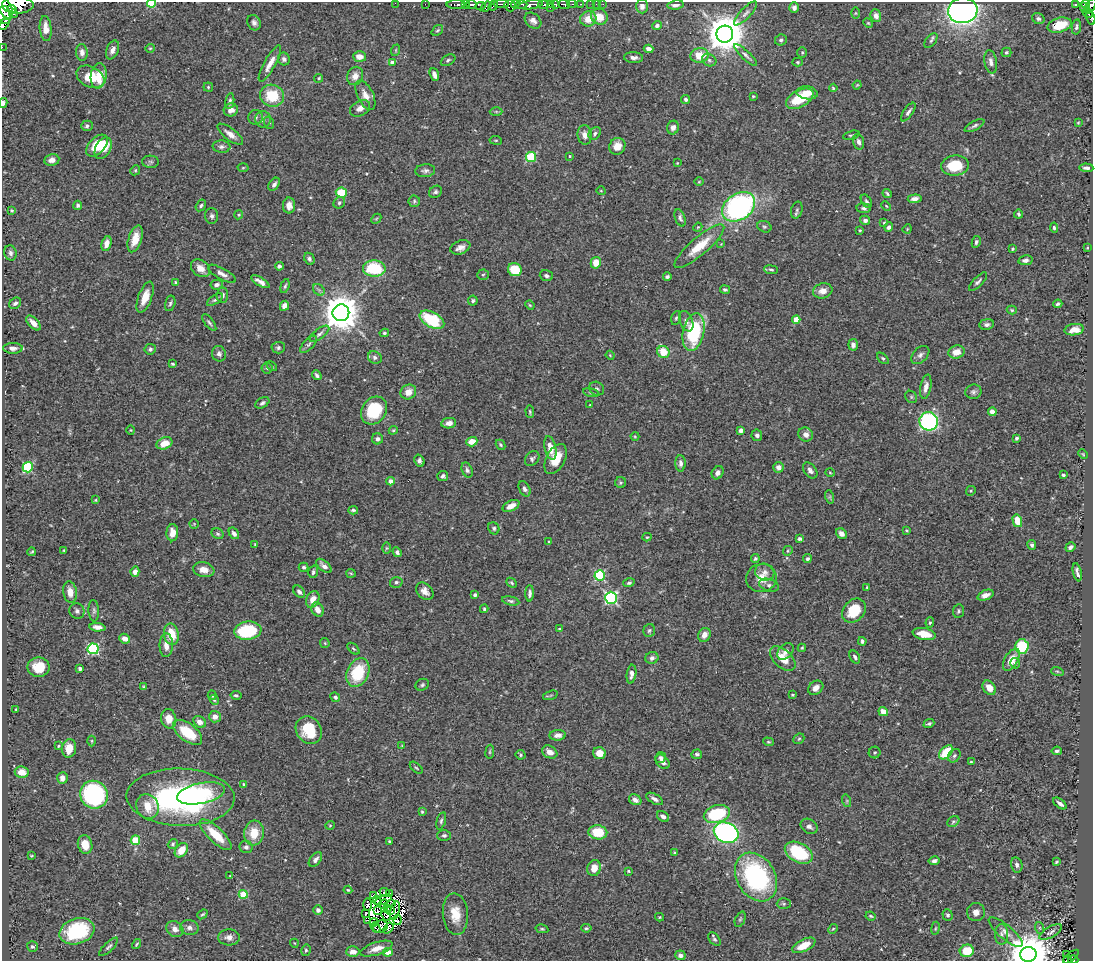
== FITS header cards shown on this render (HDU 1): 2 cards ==
NAXIS1  =                 1091
NAXIS2  =                  959

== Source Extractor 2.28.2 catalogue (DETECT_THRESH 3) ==
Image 1091 x 959 px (HDU 1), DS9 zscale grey, 1 PNG px = 1 image px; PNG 1095 x 963 px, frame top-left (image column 1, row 959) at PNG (2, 2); each listed source drawn as its Kron ellipse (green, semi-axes under 4 px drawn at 4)
Background 0.412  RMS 0.024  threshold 0.071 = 3 sigma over >= 5 px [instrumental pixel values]
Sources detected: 492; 9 with non-positive FLUX_AUTO (blend fragments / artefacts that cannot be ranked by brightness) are neither listed nor drawn; the other 483 listed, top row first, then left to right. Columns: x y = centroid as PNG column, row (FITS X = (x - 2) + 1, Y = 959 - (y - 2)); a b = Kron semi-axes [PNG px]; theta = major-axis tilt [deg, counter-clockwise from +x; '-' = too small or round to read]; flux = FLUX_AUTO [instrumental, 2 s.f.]
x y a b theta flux
152 3 4 4 - 95
395 3 2 2 - 7.4
425 4 2 2 - 5
466 4 3 3 - 88
501 4 8 2 0 79
515 4 4 3 - 43
522 4 5 4 - 380
551 4 3 2 - 1.4
572 4 4 2 - 58
581 4 3 2 - 21
591 4 2 2 - 5.8
596 4 2 2 - 3.8
603 4 3 2 - 1.5
1076 4 4 2 - 37
18 5 16 8 1 1800
456 5 9 3 0 140
472 5 5 3 - 280
510 5 6 5 - 260
530 5 12 4 7 510
543 5 5 3 - 85
555 5 4 3 - 190
564 5 6 3 -21 240
676 5 8 4 8 6
1086 5 4 3 - 100
480 6 5 4 - 110
493 6 5 3 - 38
642 6 7 6 - 6.8
1091 6 8 4 59 320
4 7 13 6 -60 1100
486 7 6 3 38 140
1083 7 4 2 - 83
550 8 3 2 - 25
794 8 5 4 - 5.7
12 9 4 3 - 350
963 10 14 13 - 750
745 13 16 5 46 6.7
855 13 6 4 90 1.8
1088 13 5 3 - 93
14 14 4 3 - 42
4 15 9 7 -82 870
876 16 6 5 - 8.1
599 17 8 8 - 23
1091 18 7 4 -77 34
588 19 8 7 - 22
1038 19 6 5 - 4
533 21 9 6 -41 7.4
254 23 8 6 -61 5.6
868 23 5 4 - 1.9
4 24 6 4 44 170
1060 25 12 7 16 44
657 26 5 4 - 4.6
1076 27 7 4 80 3.4
46 29 12 6 -86 17
437 30 6 4 40 2.6
725 34 8 8 - 4800
781 40 6 5 - 3.7
931 41 8 5 51 3.7
2 47 2 2 - 5.9
150 48 4 4 - 1.7
649 49 5 4 - 7.3
112 50 10 6 67 9.5
396 50 6 3 72 1.8
82 52 8 6 -85 7.3
802 52 5 4 - 2.2
1006 52 5 4 - 2.5
699 55 9 7 6 29
746 55 15 4 -43 5.5
359 57 6 5 - 15
634 58 10 5 -4 6.5
284 59 6 6 - 5
448 60 8 5 31 2.9
709 60 7 6 - 4.1
798 62 5 4 - 2.3
991 62 12 6 -79 7
270 63 20 5 61 15
393 63 4 4 - 14
434 75 7 4 -72 6.6
99 76 12 8 83 28
355 76 9 7 65 13
90 77 15 10 -27 42
319 78 4 4 - 2.8
857 85 4 3 - 1.4
208 87 4 4 - 2.5
833 88 4 4 - 2
807 93 11 6 -7 18
365 95 16 8 -63 14
272 96 12 11 - 52
753 96 3 3 - 1.5
686 99 5 4 - 3.6
800 99 15 8 28 58
230 101 8 4 80 4.4
3 103 5 3 - 6.1
360 108 11 7 30 12
231 110 7 6 - 10
496 112 6 4 -1 2.4
908 112 11 4 55 5.3
256 117 7 7 - 4.8
263 119 8 8 - 6.8
269 123 6 5 - 2.5
1078 123 4 4 - 1.5
87 126 6 5 - 3.7
975 126 11 4 28 4.5
673 128 7 6 - 7
595 133 7 5 49 4.1
230 134 15 6 -37 11
585 135 9 7 -85 11
851 135 8 3 14 2
496 140 6 3 -7 1.8
859 142 8 5 -74 5.7
97 146 13 8 45 35
617 146 8 7 - 18
221 147 9 6 -4 5
103 148 11 7 62 30
570 156 3 2 - 1.6
531 157 5 5 - 94
52 160 7 6 - 8.8
151 162 8 6 -2 3.3
677 163 3 2 - 1.2
955 166 13 10 6 52
243 168 5 3 - 1.6
1086 168 7 4 -3 4.6
135 170 5 4 - 2.1
425 171 10 6 6 5.3
699 182 5 3 - 1.4
274 184 7 5 56 5
601 191 4 3 - 1.2
435 192 7 5 35 3.8
341 193 5 5 - 46
887 194 5 2 - 2.4
915 199 7 4 7 7.5
414 201 6 5 - 2.8
866 201 7 4 -57 3.4
339 203 6 5 - 3.4
78 205 4 4 - 3.2
201 205 6 4 58 2.8
289 205 8 6 -89 10
886 206 5 3 - 1.3
739 207 18 13 35 360
864 208 7 5 -5 3.9
12 210 3 3 - 1.9
797 210 8 5 74 3.9
1019 214 4 4 - 2.9
239 215 5 4 - 2.1
212 216 8 6 -87 4.7
680 218 9 5 -69 4.6
376 219 6 4 45 2.2
865 220 5 4 - 5.5
884 223 3 3 - 1.6
698 227 4 3 - 1.6
764 227 7 5 -23 3.1
889 227 4 4 - 5.3
1054 228 5 4 - 2.6
907 229 5 3 - 1.5
860 230 3 2 - 1.7
135 239 14 6 72 19
976 242 6 4 80 3.5
106 244 8 5 73 12
721 244 4 4 - 1.3
699 246 32 9 40 42
460 247 10 6 21 9.1
1087 248 3 3 - 1.6
1012 249 3 3 - 2.3
11 253 7 6 - 4.9
309 259 6 5 - 3.9
1025 260 7 5 11 5.8
596 263 6 5 - 23
279 266 4 4 - 4.4
200 268 10 8 -39 16
374 269 11 8 -5 83
515 270 7 6 - 45
771 270 7 3 -6 2.5
222 274 15 5 -29 8.6
483 275 6 5 - 2.6
546 276 7 5 -17 4.2
667 277 4 3 - 3.3
176 282 3 3 - 2.3
260 282 10 3 -32 8
978 282 12 4 45 3.9
217 285 6 5 - 5.7
285 286 7 4 73 2.8
725 289 5 3 - 3.4
319 290 6 5 - 3.4
823 291 10 7 15 13
222 295 7 6 - 5.5
145 297 16 7 70 20
215 300 9 4 33 3.6
473 301 5 5 - 2.9
15 303 6 5 - 4.8
170 303 8 5 77 3.4
1058 304 4 3 - 2.9
530 305 5 4 - 1.7
284 306 5 4 - 10
1012 310 5 4 - 2.1
341 313 8 8 - 4400
676 318 7 4 74 2.9
432 320 13 7 -29 91
796 320 4 4 - 32
686 321 11 6 -68 6.6
33 323 9 5 -46 14
209 323 10 4 -52 3.7
987 324 7 5 8 4.8
1074 330 10 5 8 16
694 332 19 10 78 130
384 333 4 3 - 2.4
319 334 12 5 37 5.5
309 344 11 5 46 4.8
853 345 6 4 -83 6.1
13 348 10 5 0 7
278 348 6 6 - 3.9
150 349 5 5 - 3.5
663 352 6 6 - 31
956 352 8 6 16 14
219 354 8 7 - 5.3
610 355 4 3 - 1.5
920 355 11 7 45 6.3
375 357 7 6 - 4.5
883 358 7 4 -44 3
172 364 4 3 - 2.3
272 366 6 2 -45 1.3
267 368 5 5 - 2.8
317 375 5 3 - 3.7
926 387 12 5 79 9.8
597 389 8 6 -31 3.9
408 392 8 7 - 15
973 392 8 7 - 4.6
591 393 8 3 -11 2.3
911 397 6 5 - 2.7
262 403 7 5 30 3.9
590 405 3 2 - 1.1
374 411 15 12 53 75
530 412 6 4 -86 2.2
992 412 4 4 - 12
929 421 9 9 - 280
449 423 7 5 10 8.3
131 430 4 4 - 1.5
393 430 4 4 - 1.8
741 430 4 3 - 4.4
806 434 7 7 - 8.3
757 435 6 5 - 4.1
635 436 4 4 - 1.6
1016 438 3 3 - 3.2
377 439 5 5 - 4.7
472 442 6 4 20 19
164 443 8 5 21 25
500 445 5 4 - 2.6
550 448 12 5 -77 21
1083 454 5 3 - 1.6
532 459 8 6 49 4.3
556 459 16 9 62 30
419 461 6 5 - 5.5
680 463 8 5 -89 5.9
28 467 5 5 - 130
778 467 5 5 - 8.1
467 470 8 5 -69 3.9
810 470 9 6 -53 5.9
718 473 7 5 59 6.4
830 473 5 3 - 1.6
1063 475 3 3 - 2.8
443 476 5 5 - 4.5
390 481 4 4 - 9.6
621 483 5 5 - 2.6
524 489 8 5 -63 5.2
971 491 5 4 - 1.9
830 497 7 4 -72 2.7
95 500 4 3 - 1.6
511 506 9 5 27 14
353 510 5 3 - 2.6
1017 521 6 4 -76 31
194 524 4 4 - 1.7
494 528 6 5 - 3.3
907 530 4 3 - 1.8
172 533 8 6 87 14
234 533 6 4 -54 6.3
218 534 6 5 - 2.9
842 534 6 5 - 8.4
647 537 4 4 - 1.7
800 539 4 3 - 3.7
549 542 4 3 - 2
255 544 4 3 - 1.5
1032 545 5 4 - 3.6
1070 547 5 4 - 4.3
386 548 6 4 89 2
64 551 3 3 - 1.8
788 551 5 4 - 2.1
32 552 4 3 - 1.9
397 552 5 4 - 4.2
755 558 4 4 - 2.7
807 559 4 3 - 3.3
324 566 9 5 -41 8.2
304 567 5 4 - 3
204 570 10 7 -11 16
135 572 5 4 - 10
313 572 6 4 73 3.4
765 572 10 8 -18 8.6
1077 572 9 3 -77 5.9
351 573 5 4 - 1.8
600 575 5 5 - 150
761 578 15 14 - 23
396 582 6 5 - 4.2
512 583 6 4 -41 2.4
629 583 6 4 18 3.2
769 585 10 6 -17 5.4
867 587 3 3 - 1.4
425 591 10 7 -45 10
70 592 11 6 -81 17
299 592 7 5 -48 4.7
530 593 8 4 89 4.8
475 595 4 3 - 3.4
985 595 8 5 21 8.9
611 598 6 6 - 240
313 599 8 6 64 14
511 601 9 4 -13 3.5
484 609 4 3 - 2
317 610 7 5 -59 11
77 611 8 7 - 5.1
94 611 11 5 -86 4
854 611 13 10 45 48
958 611 7 5 82 3.1
930 623 5 4 - 2.1
97 627 8 4 -6 8.4
559 629 4 3 - 1.8
649 630 6 5 - 3.1
248 631 13 9 7 100
171 634 11 7 -80 34
924 634 11 6 -11 26
704 635 7 6 - 11
125 639 5 5 - 12
862 641 4 3 - 3.1
325 643 5 4 - 1.7
166 645 12 6 88 13
1022 646 7 7 - 77
802 648 4 4 - 1.9
93 649 5 5 - 180
353 649 7 4 -44 2.6
785 651 10 6 48 6.7
855 657 7 4 -58 3.6
652 658 6 6 - 5.8
783 658 15 9 -42 24
1011 660 12 6 59 20
1015 663 5 5 - 4.3
39 667 11 9 0 31
80 669 3 3 - 3
1057 671 6 4 -18 1.9
358 673 15 10 67 73
631 674 9 5 83 7.3
422 685 7 5 28 3.2
144 687 4 3 - 2.2
816 688 8 6 39 9
989 688 8 6 -50 15
212 695 5 3 - 2.7
236 695 5 4 - 2.7
550 695 8 4 18 2.2
792 695 4 3 - 1.7
335 697 5 4 - 3.3
214 700 5 4 - 2.3
16 709 3 3 - 1.3
883 712 5 4 - 18
215 717 6 6 - 11
169 719 10 7 -78 20
200 722 7 5 -36 11
929 724 5 4 - 2.8
309 730 14 12 -55 57
188 732 17 8 -37 55
558 735 8 5 5 8.5
799 739 6 4 42 2.3
92 741 5 3 - 1.6
768 742 5 4 - 2.1
58 746 3 3 - 1.6
402 746 4 3 - 1.2
69 748 9 7 81 18
1057 751 5 3 - 3.1
490 752 7 3 82 2
550 752 8 6 -30 13
875 752 6 6 - 2.8
946 752 8 5 45 48
599 753 6 5 - 20
697 754 5 4 - 2.9
520 755 5 4 - 2.6
954 756 7 5 55 3.9
661 758 5 5 - 4.6
663 762 8 5 -50 6.6
971 762 4 4 - 1.7
416 768 8 4 -40 2.2
22 772 7 5 -9 18
62 778 6 5 - 8.6
244 784 3 3 - 1.9
201 793 24 10 12 60
94 795 14 13 - 230
180 797 54 28 -2 350
655 799 9 4 -31 6.8
635 800 6 5 - 8.1
847 801 6 4 -72 2.5
1060 804 8 4 -38 6.3
148 806 13 11 -65 27
422 812 4 3 - 1.9
717 814 13 8 15 100
663 816 7 4 -35 6.5
441 821 9 4 74 3.6
953 822 6 5 - 2.7
330 825 5 4 - 1.7
809 826 9 7 -34 6.6
598 832 9 7 -9 47
254 833 12 10 83 31
726 833 13 10 -23 450
216 835 21 7 -44 41
444 835 7 5 0 3.9
135 840 5 4 - 60
389 841 3 3 - 2
173 844 5 4 - 2.4
85 845 9 7 -75 23
246 847 6 6 - 4.8
181 850 8 5 50 23
674 853 3 3 - 1.7
799 853 15 9 -28 96
31 856 4 3 - 1.7
315 860 8 5 50 6
934 861 5 4 - 4.7
1056 862 4 2 - 1.7
1017 865 7 5 -77 5
594 868 8 6 75 16
628 871 4 3 - 1.7
230 876 3 2 - 1.2
756 877 26 19 -60 250
348 890 4 4 - 1.8
385 893 5 4 - 4.9
390 893 3 2 - 4.8
243 894 4 4 - 54
373 896 3 2 - 0.6
383 900 9 4 25 1.9
377 901 4 3 - 2
392 903 3 2 - 1.3
383 904 5 3 - 0.54
784 904 7 5 0 2.9
368 905 6 3 -88 2.4
387 909 3 2 - 2
318 910 5 5 - 4.8
390 910 4 3 - 0.48
378 911 3 2 - 0.66
395 911 9 4 77 0.34
976 912 9 9 - 9.8
202 914 6 3 39 2.1
365 914 3 2 - 0.91
455 914 21 12 -85 31
386 915 5 3 - 2.4
947 915 6 5 - 2.9
871 916 5 3 - 2.2
660 917 4 4 - 1.7
740 919 8 5 68 2.6
368 920 2 2 - 2.2
397 920 5 2 - 1.3
374 922 4 2 - 0.82
375 927 5 3 - 1.7
381 927 7 6 - 1.6
189 928 9 7 -6 7.3
388 928 6 3 52 1.3
586 928 5 3 - 2.3
935 928 6 3 81 1.8
1040 928 6 4 -71 1.6
175 929 9 7 -37 11
542 929 6 3 -13 2.1
833 929 5 4 - 1.8
77 931 18 12 18 110
1006 932 21 7 -40 12
1051 932 12 5 30 5.4
1001 934 10 6 -89 6.2
229 937 11 8 -4 10
714 939 7 5 -52 3.4
294 943 4 3 - 1.2
136 944 5 3 - 1.9
804 945 12 6 26 22
32 947 5 5 - 3.5
109 947 12 4 44 4.3
376 949 17 6 18 16
306 950 6 4 77 2.5
967 951 7 6 - 41
353 952 6 5 - 9.4
388 952 5 4 - 17
1028 954 8 7 - 6800
680 955 5 5 - 6.1
1067 955 2 2 - 2.3
1071 957 9 4 38 31
1067 960 3 2 - 8.3
1073 960 5 2 - 71
At the frame edge (FLAGS 8, measured only in part): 13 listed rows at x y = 152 3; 395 3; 18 5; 1091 6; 4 7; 4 15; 1091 18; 4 24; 2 47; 3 103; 1028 954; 1067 960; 1073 960
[9 non-positive-flux detections neither listed nor drawn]